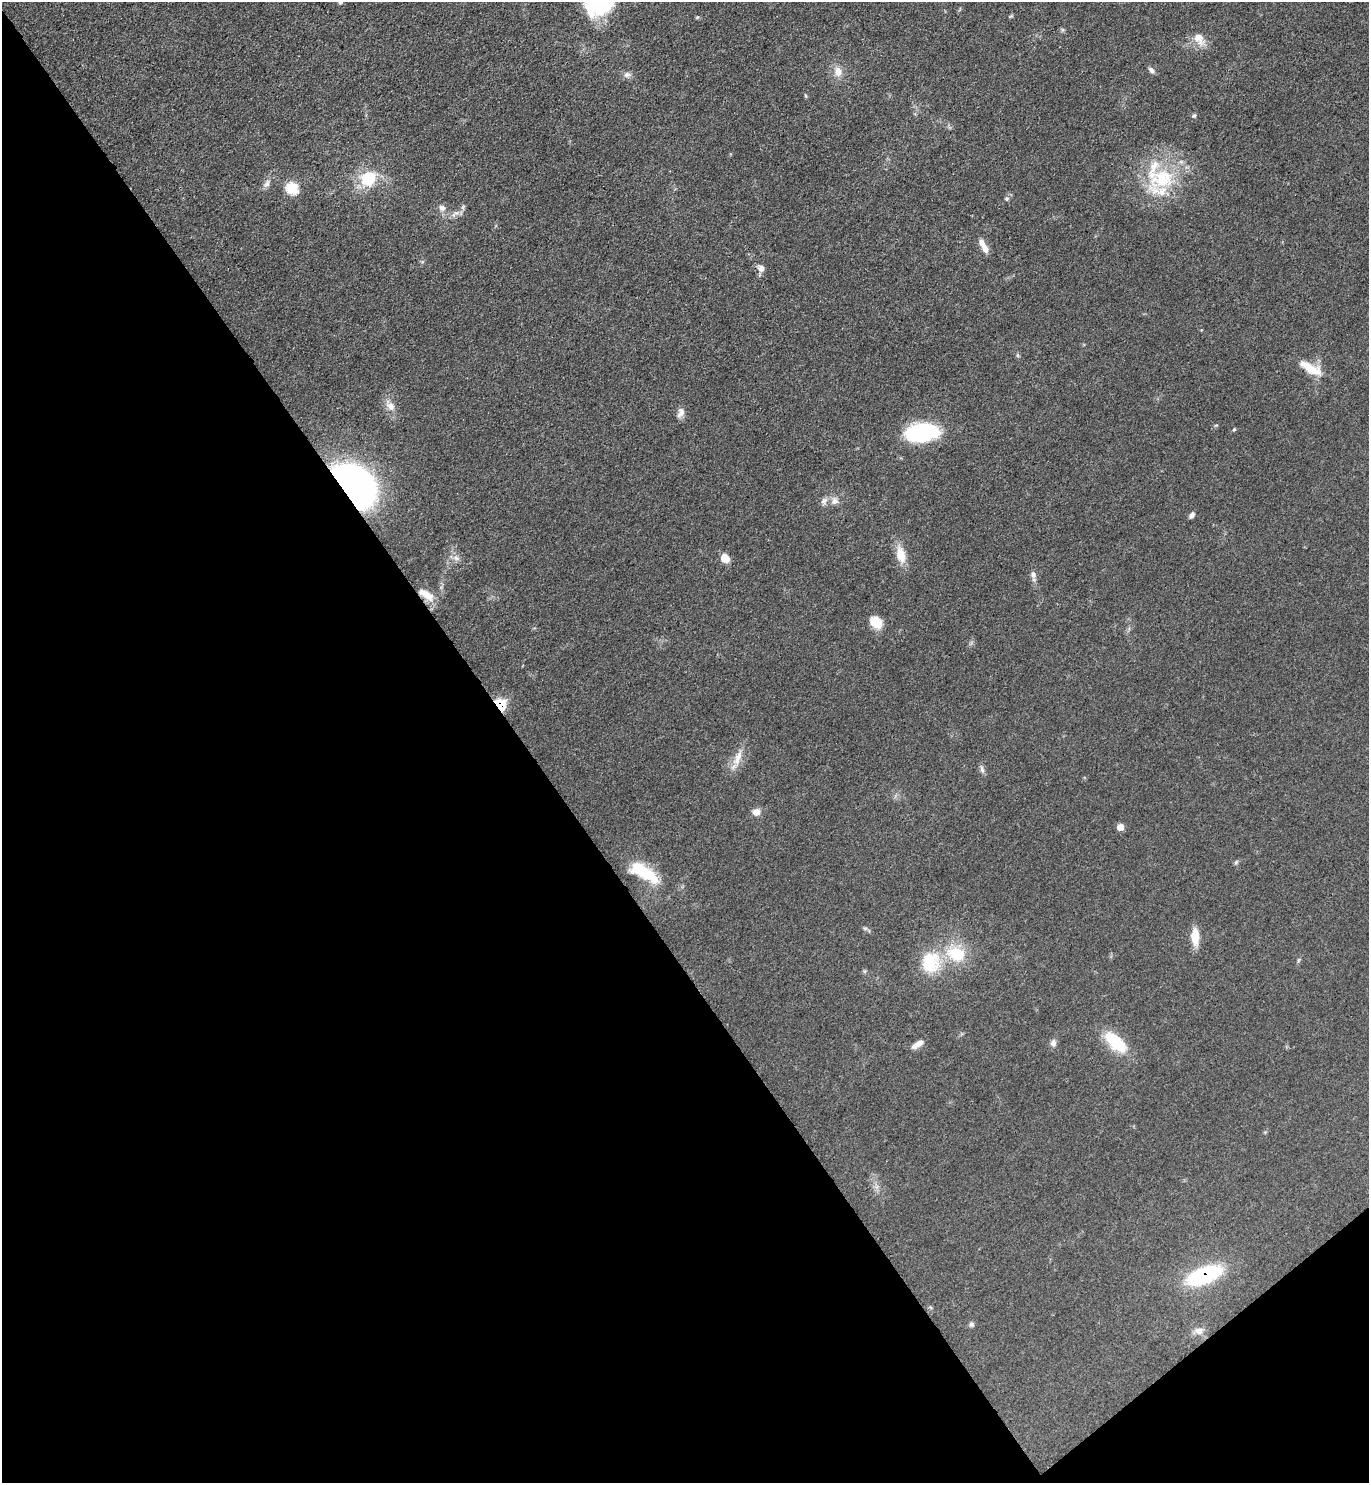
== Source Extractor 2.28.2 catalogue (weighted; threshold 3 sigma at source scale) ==
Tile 14 of 4 x 4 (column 2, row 4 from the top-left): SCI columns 1524-2890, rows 4-1484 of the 5924 x 5929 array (HDU 1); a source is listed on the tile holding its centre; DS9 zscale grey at full resolution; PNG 1371 x 1485 px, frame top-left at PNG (2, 2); no overlay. Shown black and unused: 40% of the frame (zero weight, under 3 of 4 exposures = <1% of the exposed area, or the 3 px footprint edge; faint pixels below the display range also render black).
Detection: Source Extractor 2.28.2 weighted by HDU 2 'WHT'; one run over the whole footprint, this tile lists its part. Background 0.0759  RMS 0.0061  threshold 0.0275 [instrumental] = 3 sigma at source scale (4.5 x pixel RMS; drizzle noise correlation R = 1.50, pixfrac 1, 0.05/0.05 arcsec/px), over >= 5 px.
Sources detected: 53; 1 inside a brighter object's white glare — not listed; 4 inside a brighter listed object's ellipse — not listed separately; the other 48 listed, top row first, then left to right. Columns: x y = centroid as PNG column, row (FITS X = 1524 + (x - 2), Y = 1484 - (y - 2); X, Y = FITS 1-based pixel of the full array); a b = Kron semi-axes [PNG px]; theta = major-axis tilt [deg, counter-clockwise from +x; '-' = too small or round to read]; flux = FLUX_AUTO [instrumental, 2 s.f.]
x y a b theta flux
340 2 6 5 - 0.97
598 4 32 27 9 47
1199 38 19 12 -56 7.7
1151 70 10 5 -49 1.9
838 72 13 9 -85 5.7
627 74 10 7 -1 2.7
806 96 5 3 - 0.71
1194 116 7 5 49 1.1
1162 178 43 27 4 42
368 179 11 11 - 26
267 184 12 7 65 2.9
292 188 7 6 - 37
1006 199 5 5 - 0.94
442 208 8 7 - 2.9
455 214 15 6 39 3.4
985 249 11 7 -57 4.2
761 268 9 8 - 3.4
1310 368 32 11 -28 13
391 406 14 10 -43 5.3
681 413 13 9 70 3.6
1234 429 5 4 - 0.7
922 432 29 15 6 67
354 485 40 26 -48 240
824 501 11 8 59 2.9
835 501 11 9 22 3.7
1192 515 8 6 54 1.9
901 555 21 12 -74 10
456 558 9 6 -22 2.4
725 558 10 8 -49 6.4
1033 574 8 7 - 2.2
426 594 25 10 -32 8.6
876 622 15 12 -46 11
500 705 7 6 - 43
737 758 24 9 66 7.9
982 769 11 5 -72 1.9
756 812 9 8 - 4.4
1120 827 7 6 - 4.8
1236 862 7 4 46 0.98
644 872 37 14 -30 27
865 928 7 4 0 1.1
1195 937 19 9 -89 10
929 960 29 22 1 24
1116 1042 28 13 -42 26
1053 1043 9 7 -88 2.6
917 1044 16 6 33 4.1
1204 1275 31 14 20 63
971 1324 6 6 - 1.7
1199 1331 12 10 -5 4.1
Overlapping masked pixels (flux is a lower limit): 4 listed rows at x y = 354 485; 426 594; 500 705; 1204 1275
Isophote crosses this tile's border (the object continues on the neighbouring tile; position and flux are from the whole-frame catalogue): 2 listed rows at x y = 340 2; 598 4